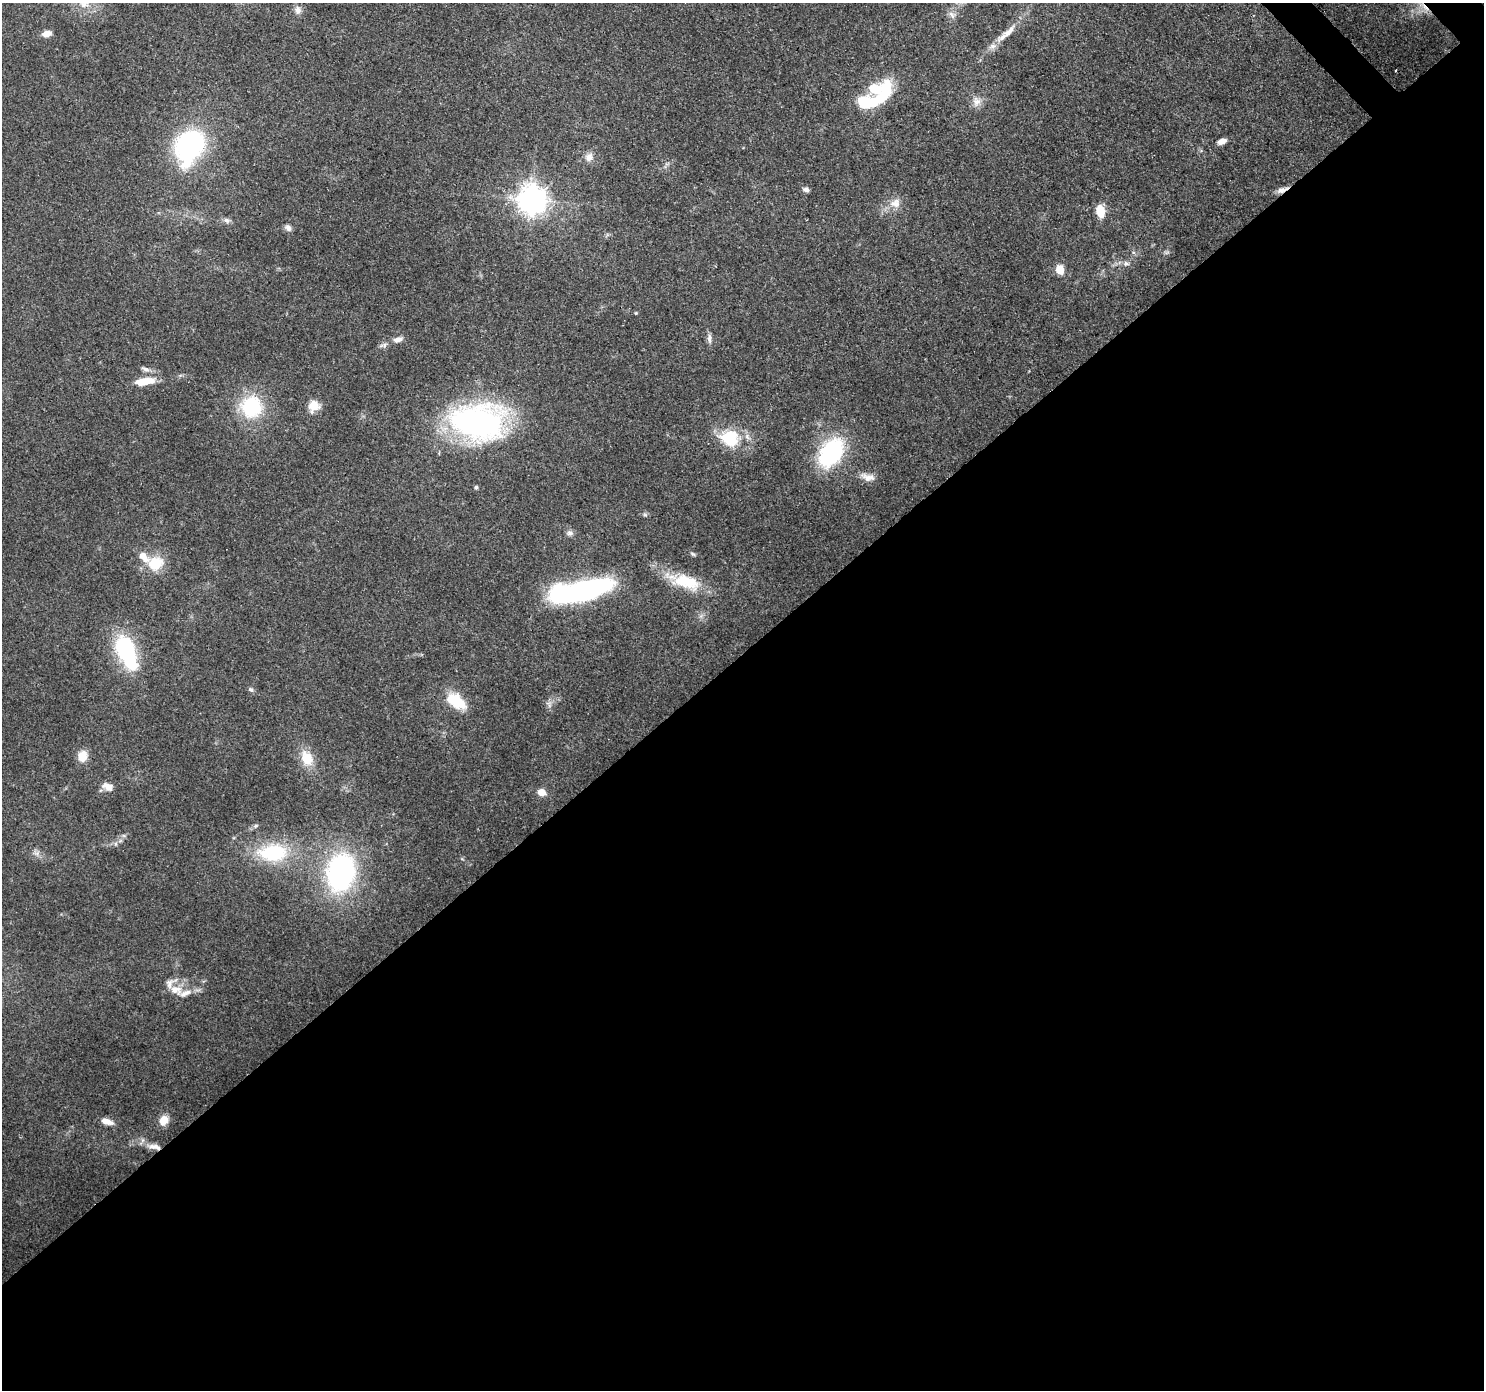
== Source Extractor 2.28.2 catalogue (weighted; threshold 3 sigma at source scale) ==
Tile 15 of 4 x 4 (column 3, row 4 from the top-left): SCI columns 3055-4536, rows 229-1616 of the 6113 x 6069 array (HDU 1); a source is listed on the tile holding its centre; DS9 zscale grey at full resolution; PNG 1486 x 1392 px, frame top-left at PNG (2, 3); no overlay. Shown black and unused: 53% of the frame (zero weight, under 3 of 4 exposures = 7% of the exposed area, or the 3 px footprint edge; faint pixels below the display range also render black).
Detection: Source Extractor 2.28.2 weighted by HDU 2 'WHT'; one run over the whole footprint, this tile lists its part. Background 0.13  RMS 0.0047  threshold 0.0213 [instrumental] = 3 sigma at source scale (4.5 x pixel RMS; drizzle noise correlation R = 1.50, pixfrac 1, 0.0396/0.0396 arcsec/px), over >= 5 px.
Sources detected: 68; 1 inside a brighter object's white glare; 2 cosmic-ray / hot-pixel residue — not listed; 8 inside a brighter listed object's ellipse — not listed separately; the other 57 listed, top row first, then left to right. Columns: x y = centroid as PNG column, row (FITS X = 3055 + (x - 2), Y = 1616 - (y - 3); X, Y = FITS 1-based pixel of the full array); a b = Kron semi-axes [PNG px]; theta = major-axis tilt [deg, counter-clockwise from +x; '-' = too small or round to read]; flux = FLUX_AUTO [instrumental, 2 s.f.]
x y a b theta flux
84 4 12 9 4 3.5
298 10 11 8 84 2.4
952 15 13 5 -55 1.9
1009 31 24 9 46 6.4
47 33 9 6 14 3.6
875 89 45 17 19 19
976 101 13 11 -70 3.7
1222 141 9 6 22 3.5
189 146 35 26 62 78
589 157 12 10 61 3.1
806 190 7 6 - 1.8
1282 190 16 6 22 2.9
532 200 9 9 - 590
895 203 15 13 14 5.1
1100 211 9 7 -81 11
226 220 10 6 -29 1.7
288 228 9 7 -53 1.9
1167 252 7 4 19 0.87
1126 264 9 7 5 1.8
1060 270 5 5 - 18
636 313 4 4 - 0.47
398 339 12 7 14 2.8
709 339 14 5 -88 2
384 345 7 5 41 1.3
145 369 11 6 -22 1.9
144 381 23 8 8 9.6
314 406 14 12 61 6.3
251 407 26 25 - 31
476 422 42 28 -3 170
730 440 32 19 -28 18
831 453 32 20 56 52
868 477 21 10 -14 4.4
476 487 5 4 - 0.92
645 515 6 4 -19 0.78
570 533 9 7 -14 1.7
693 554 8 4 -35 0.81
155 563 21 18 11 13
685 581 47 17 -16 21
581 591 39 11 12 210
125 649 22 15 -67 49
251 689 7 6 - 1.2
456 701 27 15 -34 14
549 705 10 5 90 1.7
82 756 12 11 - 5.9
307 758 22 15 -62 9.9
108 787 13 7 -25 4.2
541 792 8 6 -16 5.1
256 826 7 5 22 1
124 836 6 4 -19 0.76
116 844 6 4 -71 0.79
36 853 10 6 -6 1.9
273 853 32 19 1 35
341 872 46 32 78 86
176 990 19 12 -22 6.5
164 1120 13 10 59 5.2
107 1121 15 7 -16 4
154 1147 20 8 -8 5
Overlapping masked pixels (flux is a lower limit): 2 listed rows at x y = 1282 190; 154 1147
Isophote crosses this tile's border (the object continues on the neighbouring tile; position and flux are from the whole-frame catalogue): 1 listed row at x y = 84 4